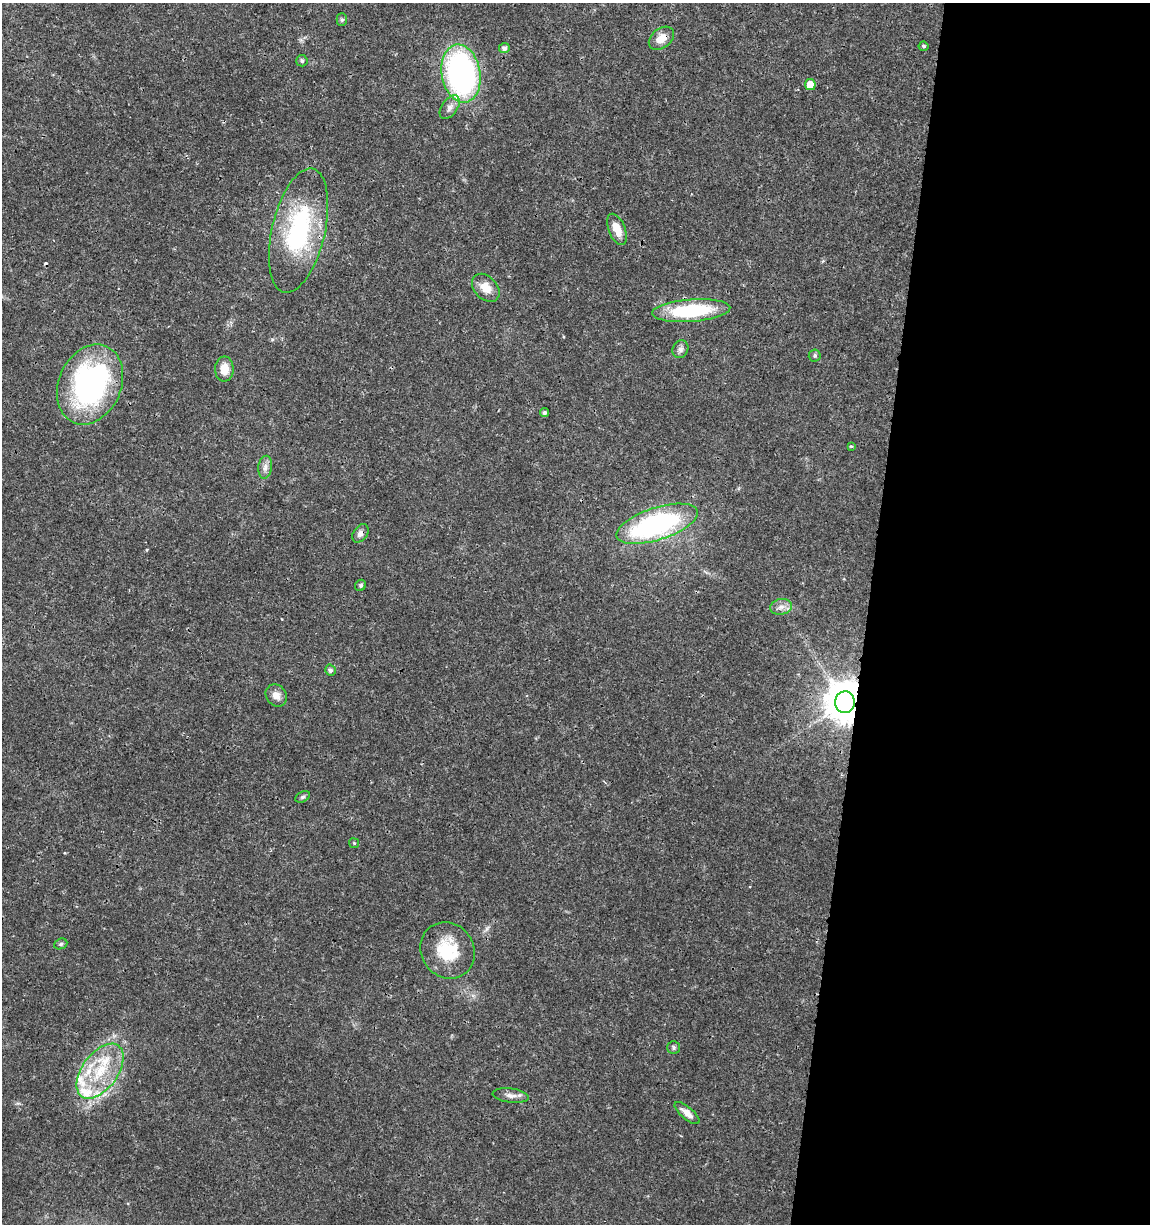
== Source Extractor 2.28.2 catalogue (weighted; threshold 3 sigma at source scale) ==
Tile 12 of 4 x 4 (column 4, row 3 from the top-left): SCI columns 3672-4819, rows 1232-2453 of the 5104 x 4898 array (HDU 1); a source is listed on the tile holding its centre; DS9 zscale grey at full resolution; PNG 1152 x 1226 px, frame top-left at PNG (2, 3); each listed source drawn as its Kron ellipse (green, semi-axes under 4 px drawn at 4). Shown black and unused: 25% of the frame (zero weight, under 3 of 4 exposures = <1% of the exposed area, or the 3 px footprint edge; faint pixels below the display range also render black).
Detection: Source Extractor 2.28.2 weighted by HDU 2 'WHT'; one run over the whole footprint, this tile lists its part. Background 0.0189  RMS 0.0018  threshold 0.00796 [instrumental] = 3 sigma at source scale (4.5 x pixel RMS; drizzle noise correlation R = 1.50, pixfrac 1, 0.0396/0.0396 arcsec/px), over >= 5 px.
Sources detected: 40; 1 inside a brighter object's white glare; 1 cosmic-ray / hot-pixel residue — neither listed nor drawn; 4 inside a brighter listed object's ellipse — not listed separately; the other 34 listed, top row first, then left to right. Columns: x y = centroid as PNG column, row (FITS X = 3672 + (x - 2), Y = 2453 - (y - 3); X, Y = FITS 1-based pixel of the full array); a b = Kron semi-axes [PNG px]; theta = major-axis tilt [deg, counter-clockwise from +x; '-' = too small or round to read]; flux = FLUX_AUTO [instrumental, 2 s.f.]
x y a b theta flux
342 20 6 5 - 0.35
661 38 14 9 39 2.2
924 46 5 4 - 0.32
504 48 5 5 - 0.65
302 61 6 5 - 0.36
461 73 29 19 -80 49
810 85 5 5 - 3.3
450 107 13 8 55 1.1
617 229 16 8 -68 2.5
298 231 63 26 77 24
486 288 16 11 -46 2.5
691 311 39 11 4 14
680 349 9 7 63 0.65
815 356 6 6 - 0.36
224 369 12 9 89 2.4
90 384 41 31 66 40
544 413 4 4 - 0.43
851 446 4 3 - 0.24
265 467 11 6 83 0.88
657 524 42 16 18 33
360 533 10 7 53 0.85
361 585 6 5 - 0.32
781 607 11 7 10 1
330 670 5 5 - 0.53
276 695 12 10 -54 1.3
845 702 11 10 - 520
303 797 8 5 26 0.36
354 843 5 4 - 0.24
61 944 7 5 22 0.31
448 950 29 26 -54 7.6
674 1048 6 6 - 0.34
100 1071 31 18 54 8.6
511 1096 18 7 -6 1.1
687 1113 15 6 -40 1.4
Overlapping masked pixels (flux is a lower limit): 6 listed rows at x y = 661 38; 461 73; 298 231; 360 533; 845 702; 448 950